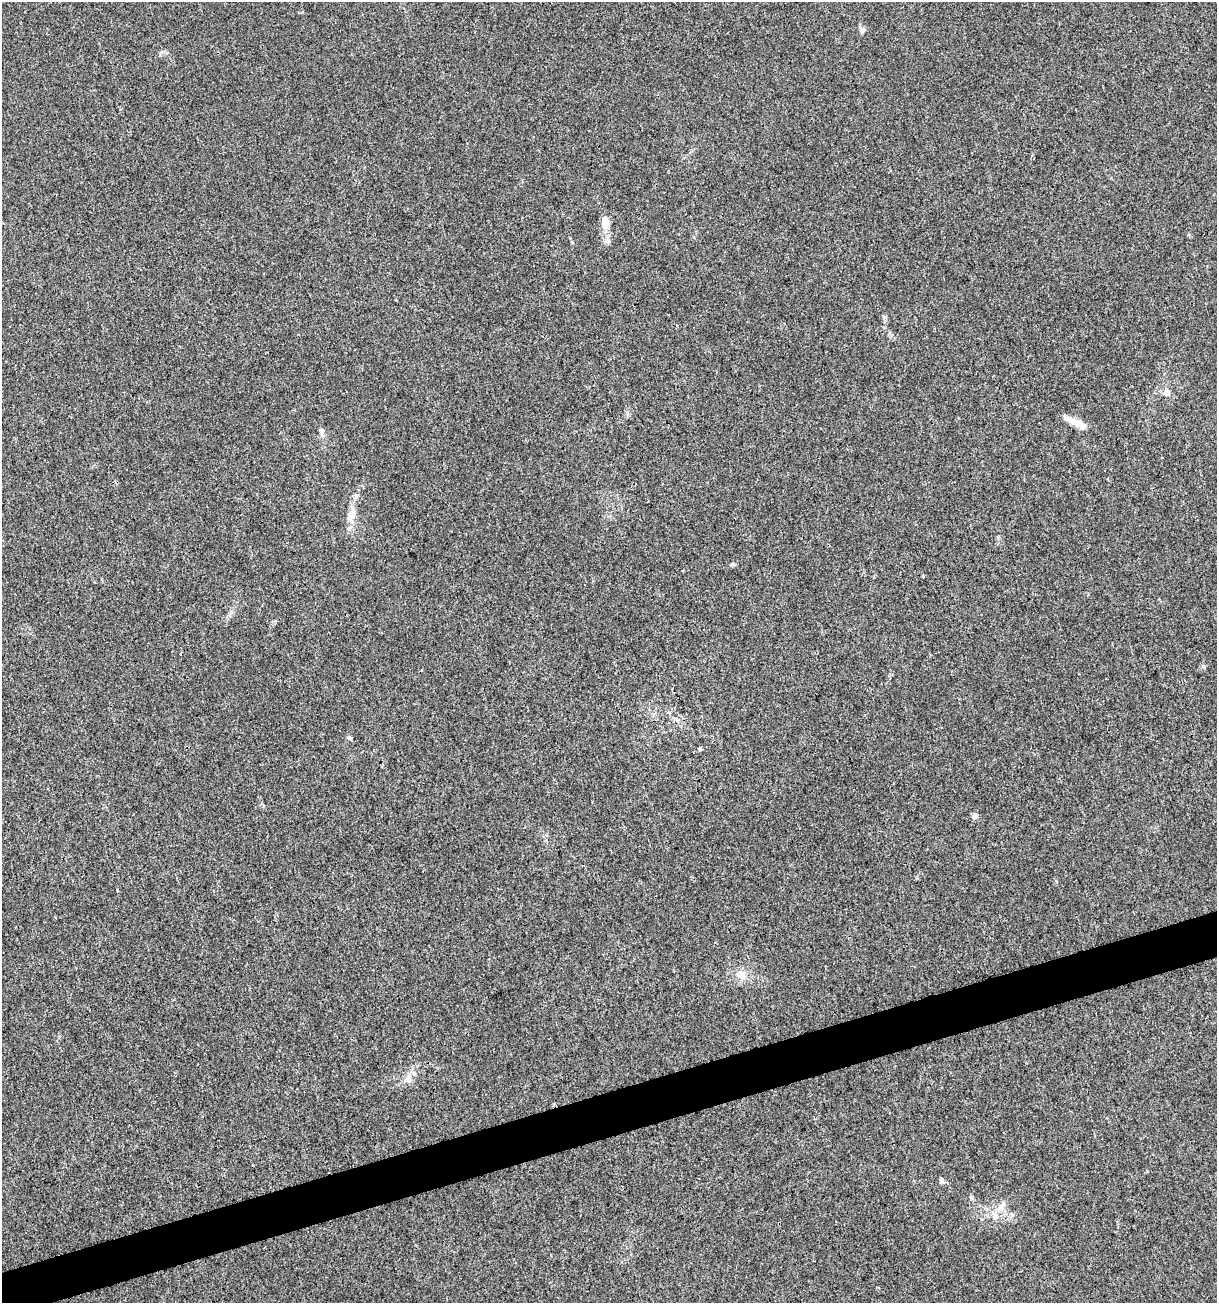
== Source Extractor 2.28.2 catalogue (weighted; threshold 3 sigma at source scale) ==
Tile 7 of 4 x 4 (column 3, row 2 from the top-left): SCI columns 2532-3746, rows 2604-3904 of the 5012 x 5207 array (HDU 1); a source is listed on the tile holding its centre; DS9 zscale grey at full resolution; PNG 1219 x 1305 px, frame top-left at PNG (2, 2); no overlay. Shown black and unused: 3% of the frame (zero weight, under 3 of 4 exposures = <1% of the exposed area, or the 3 px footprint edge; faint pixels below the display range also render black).
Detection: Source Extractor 2.28.2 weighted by HDU 2 'WHT'; one run over the whole footprint, this tile lists its part. Background 0.00336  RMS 0.0026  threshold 0.0118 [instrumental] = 3 sigma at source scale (4.5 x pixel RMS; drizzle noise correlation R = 1.50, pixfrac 1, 0.0396/0.0396 arcsec/px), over >= 5 px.
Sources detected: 18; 2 inside a brighter listed object's ellipse — not listed separately; the other 16 listed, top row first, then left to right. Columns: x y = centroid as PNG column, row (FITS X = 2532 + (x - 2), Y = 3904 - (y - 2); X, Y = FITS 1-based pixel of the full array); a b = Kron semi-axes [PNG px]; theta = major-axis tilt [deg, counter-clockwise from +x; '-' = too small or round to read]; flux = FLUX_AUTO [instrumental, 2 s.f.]
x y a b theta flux
862 30 8 6 70 0.76
605 224 12 11 - 2.2
607 241 8 7 - 0.89
1167 393 9 7 73 1.5
1074 422 26 7 -26 3.1
321 431 9 6 -82 0.9
351 515 18 10 63 2.5
732 564 7 5 33 0.52
1203 666 6 4 -44 0.41
348 737 7 4 -19 0.38
700 749 5 4 - 0.41
974 816 5 5 - 2.1
742 975 11 9 -66 2
408 1079 14 9 33 2.1
941 1181 9 5 -45 0.61
1002 1206 17 6 50 1.9